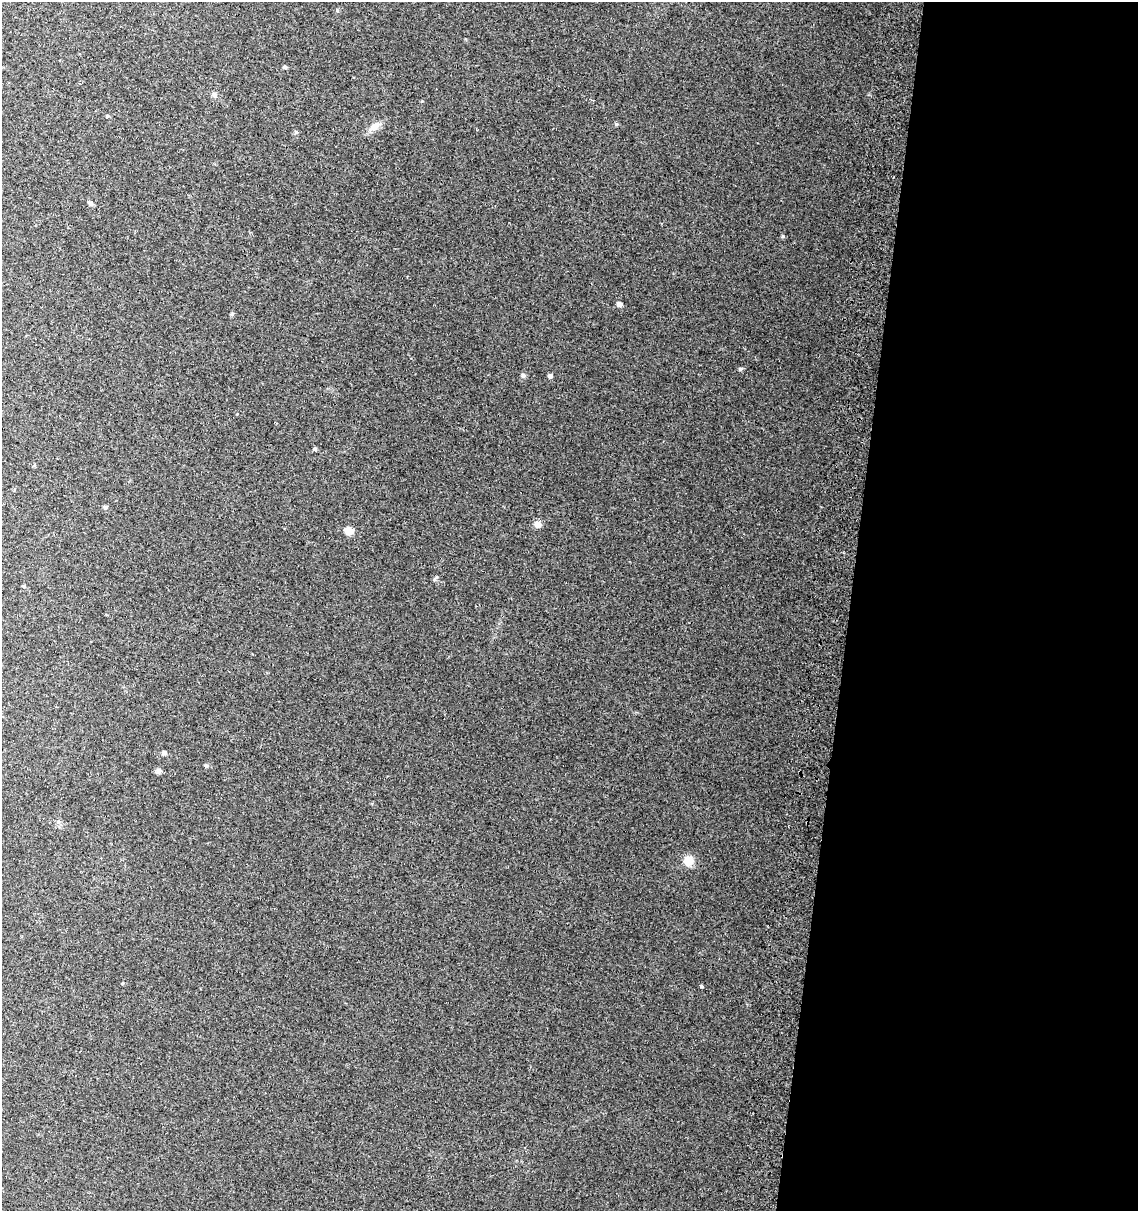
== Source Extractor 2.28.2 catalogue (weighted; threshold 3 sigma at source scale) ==
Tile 12 of 4 x 4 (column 4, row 3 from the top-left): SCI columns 3734-4869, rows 1216-2424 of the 5136 x 4857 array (HDU 1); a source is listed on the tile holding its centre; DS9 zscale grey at full resolution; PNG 1140 x 1213 px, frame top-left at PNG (2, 2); no overlay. Shown black and unused: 25% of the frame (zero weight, under 2 of 3 exposures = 2% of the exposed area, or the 3 px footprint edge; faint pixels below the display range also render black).
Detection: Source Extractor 2.28.2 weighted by HDU 2 'WHT'; one run over the whole footprint, this tile lists its part. Background 0.0665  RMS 0.01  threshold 0.0464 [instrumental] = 3 sigma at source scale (4.5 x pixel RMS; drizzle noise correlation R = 1.50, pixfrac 1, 0.0396/0.0396 arcsec/px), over >= 5 px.
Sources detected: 17; all 17 listed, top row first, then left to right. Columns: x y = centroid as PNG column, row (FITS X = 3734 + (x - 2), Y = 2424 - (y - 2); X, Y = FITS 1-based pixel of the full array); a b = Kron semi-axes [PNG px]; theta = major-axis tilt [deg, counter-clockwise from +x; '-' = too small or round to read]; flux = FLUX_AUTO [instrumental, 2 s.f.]
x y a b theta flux
285 67 5 4 - 1.5
214 95 6 6 - 2.1
375 126 16 8 40 7.7
90 203 7 5 -16 2
782 236 6 4 90 1.2
619 304 6 6 - 3.3
523 375 6 5 - 2
550 376 4 4 - 3.5
315 449 5 5 - 1.4
105 507 6 5 - 1.6
538 525 8 7 - 5.6
349 531 7 6 - 11
24 586 4 3 - 1.1
164 753 5 5 - 2.3
158 772 7 6 - 2.6
689 861 8 8 - 16
701 986 4 3 - 1.6
Unlisted compact peaks at least as high as the median listed source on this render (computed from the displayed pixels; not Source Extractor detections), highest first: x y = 740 369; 435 579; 232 314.